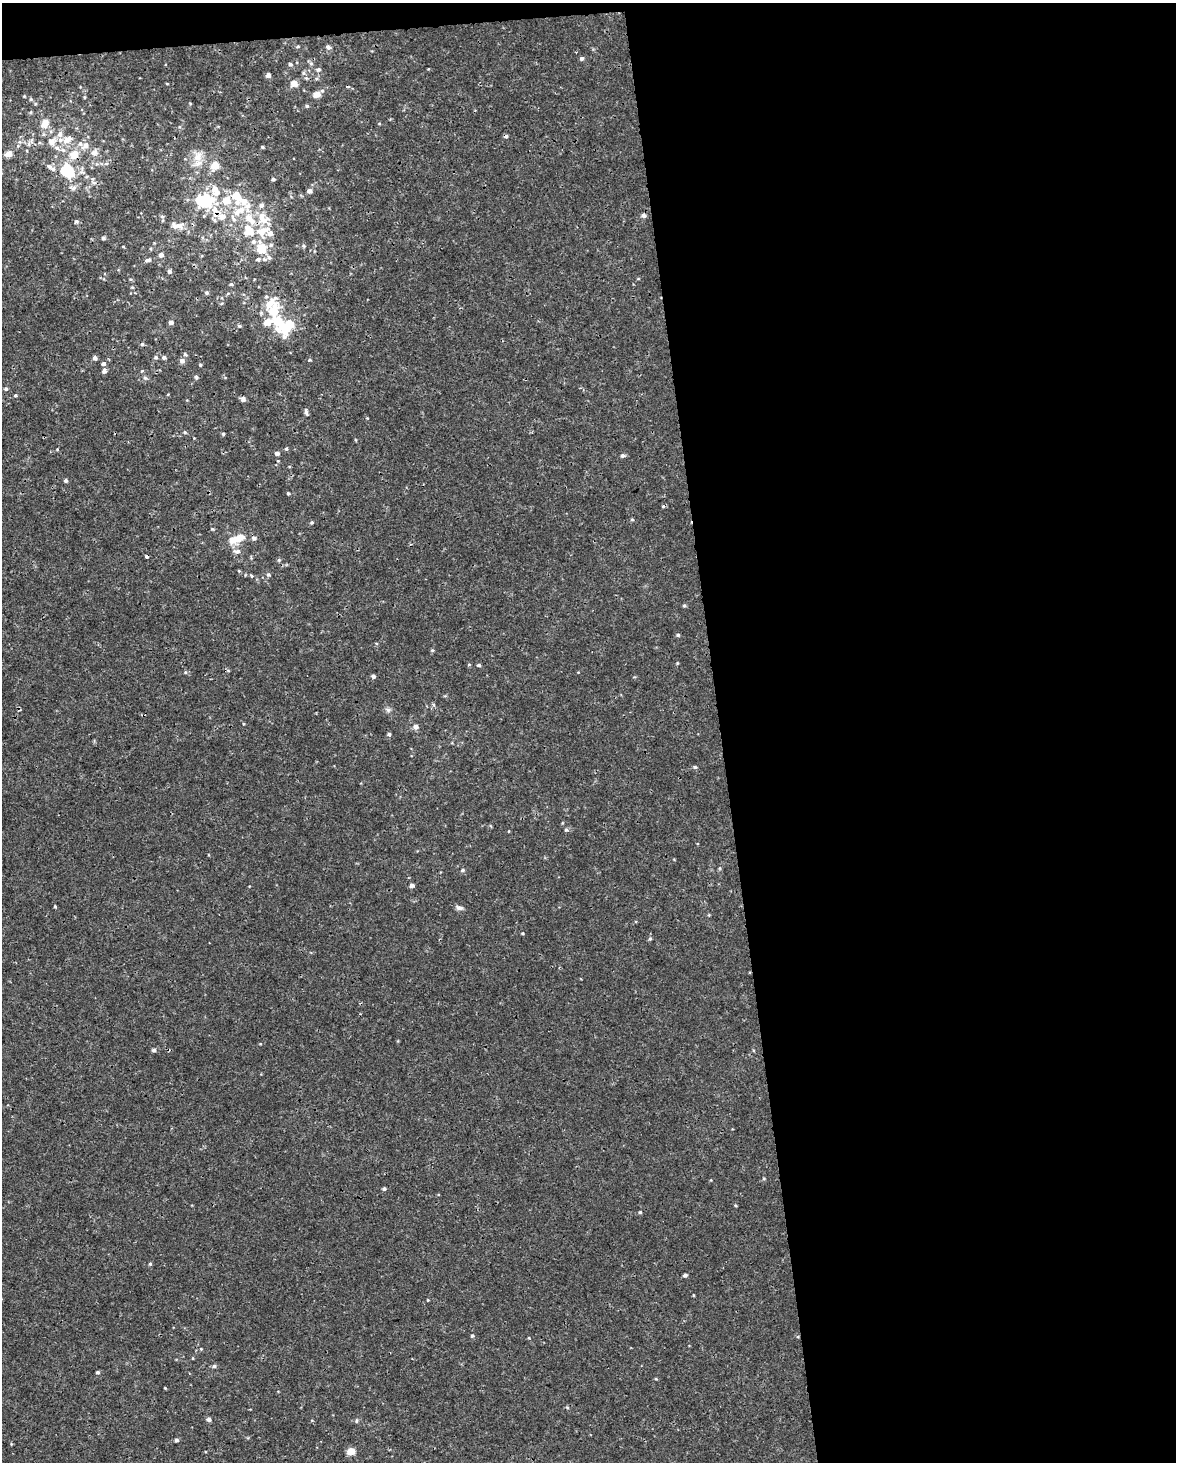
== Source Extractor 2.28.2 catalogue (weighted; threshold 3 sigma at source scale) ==
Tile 4 of 4 x 3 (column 4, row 1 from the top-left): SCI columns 3521-4694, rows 2979-4438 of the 4694 x 4454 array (HDU 1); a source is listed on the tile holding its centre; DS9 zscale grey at full resolution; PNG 1178 x 1464 px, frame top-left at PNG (2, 3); no overlay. Shown black and unused: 40% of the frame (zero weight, under 3 of 4 exposures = <1% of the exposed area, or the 3 px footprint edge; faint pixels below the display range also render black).
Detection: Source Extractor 2.28.2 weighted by HDU 2 'WHT'; one run over the whole footprint, this tile lists its part. Background 5.86e-04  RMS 8.8e-04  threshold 0.00397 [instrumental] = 3 sigma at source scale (4.5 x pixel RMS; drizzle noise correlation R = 1.50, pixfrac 1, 0.0396/0.0396 arcsec/px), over >= 5 px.
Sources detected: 157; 1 inside a brighter object's white glare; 2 cosmic-ray / hot-pixel residue — not listed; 26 inside a brighter listed object's ellipse — not listed separately; the other 128 listed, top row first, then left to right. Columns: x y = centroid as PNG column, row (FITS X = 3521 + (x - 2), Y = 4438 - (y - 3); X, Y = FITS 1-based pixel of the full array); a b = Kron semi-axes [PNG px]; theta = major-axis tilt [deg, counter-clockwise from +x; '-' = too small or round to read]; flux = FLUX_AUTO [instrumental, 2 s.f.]
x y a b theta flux
298 46 5 3 - 0.1
328 47 6 5 - 0.29
582 58 5 5 - 0.17
290 64 6 5 - 0.19
311 64 5 5 - 0.16
318 69 7 5 8 0.19
303 73 6 5 - 0.16
268 75 4 4 - 0.41
294 83 8 8 - 0.6
167 84 4 2 - 0.065
322 91 5 5 - 0.15
317 94 6 5 - 0.88
24 96 4 3 - 0.08
84 97 5 3 - 0.089
31 99 5 5 - 0.12
307 106 5 4 - 0.14
45 123 10 8 58 0.96
52 141 10 8 39 0.7
66 141 10 10 - 0.68
29 144 6 4 -73 0.18
85 145 10 8 43 0.64
262 147 3 3 - 0.12
27 151 5 3 - 0.079
94 153 10 9 - 0.45
9 154 6 5 - 0.87
74 154 10 8 53 1.3
198 157 16 11 62 1.1
106 164 7 4 19 0.15
215 165 6 6 - 1.6
49 166 11 7 -42 0.36
67 170 8 6 -49 8.3
273 179 4 4 - 0.17
73 188 10 7 -2 0.36
309 191 5 5 - 0.31
202 200 20 14 39 3.3
226 201 13 11 26 1.6
247 206 15 9 -87 0.9
643 215 6 6 - 0.27
162 216 5 4 - 0.14
222 217 13 11 18 0.97
262 217 13 9 75 0.85
249 218 17 9 -48 1.5
76 221 5 5 - 0.17
177 226 23 9 -4 0.89
249 231 7 6 - 2
262 231 21 13 18 1.7
103 238 5 5 - 0.15
303 246 6 5 - 0.14
261 248 9 8 - 2.1
161 255 5 5 - 0.36
269 257 7 6 - 0.24
258 259 7 5 8 0.24
148 260 9 5 17 0.26
169 271 5 5 - 0.25
231 284 5 4 - 0.11
132 287 4 4 - 0.099
207 293 5 5 - 0.14
171 322 4 4 - 0.34
281 324 36 16 -56 4.4
239 326 5 4 - 0.14
142 344 5 5 - 0.14
185 354 5 4 - 0.12
156 357 6 4 0 0.15
164 357 5 4 - 0.22
95 358 5 4 - 0.32
182 361 6 6 - 0.35
103 364 5 5 - 0.22
200 365 4 3 - 0.1
104 371 5 5 - 0.34
196 377 5 5 - 0.16
145 378 6 4 -43 0.14
6 389 5 5 - 0.16
15 395 4 4 - 0.12
243 399 6 5 - 0.3
306 412 10 4 -82 0.21
185 432 5 4 - 0.13
223 434 4 4 - 0.13
286 449 5 4 - 0.12
277 453 4 4 - 0.32
623 456 6 5 - 0.2
66 481 5 4 - 0.17
288 493 4 3 - 0.098
312 522 5 5 - 0.12
238 538 14 9 23 1.3
254 538 6 5 - 0.24
237 551 11 6 -6 0.37
147 556 4 3 - 0.27
279 560 5 5 - 0.11
268 575 6 5 - 0.15
684 605 5 3 - 0.11
678 635 4 4 - 0.14
432 650 5 4 - 0.11
677 663 4 3 - 0.075
479 665 5 4 - 0.14
185 672 5 4 - 0.11
373 676 5 4 - 0.2
388 710 6 6 - 0.23
416 727 5 5 - 0.41
389 734 5 4 - 0.16
695 767 5 4 - 0.14
566 830 6 4 -65 0.14
462 870 5 4 - 0.14
412 885 4 4 - 0.32
55 906 4 3 - 0.093
459 908 9 5 -14 0.31
522 933 4 3 - 0.082
650 939 6 5 - 0.13
154 1050 5 4 - 0.22
764 1178 5 3 - 0.092
384 1189 4 4 - 0.18
735 1205 4 3 - 0.087
640 1212 4 3 - 0.1
150 1264 4 4 - 0.11
685 1275 5 4 - 0.19
693 1295 4 2 - 0.065
428 1300 4 3 - 0.067
472 1336 5 4 - 0.13
529 1338 4 3 - 0.067
201 1349 4 4 - 0.092
214 1366 5 4 - 0.18
97 1372 4 4 - 0.15
656 1379 4 3 - 0.083
165 1388 3 2 - 0.073
567 1407 5 4 - 0.098
209 1419 5 5 - 0.27
356 1421 6 3 72 0.11
176 1440 4 4 - 0.2
351 1451 5 4 - 1.7
Overlapping masked pixels (flux is a lower limit): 4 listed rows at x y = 74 154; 222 217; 281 324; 147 556